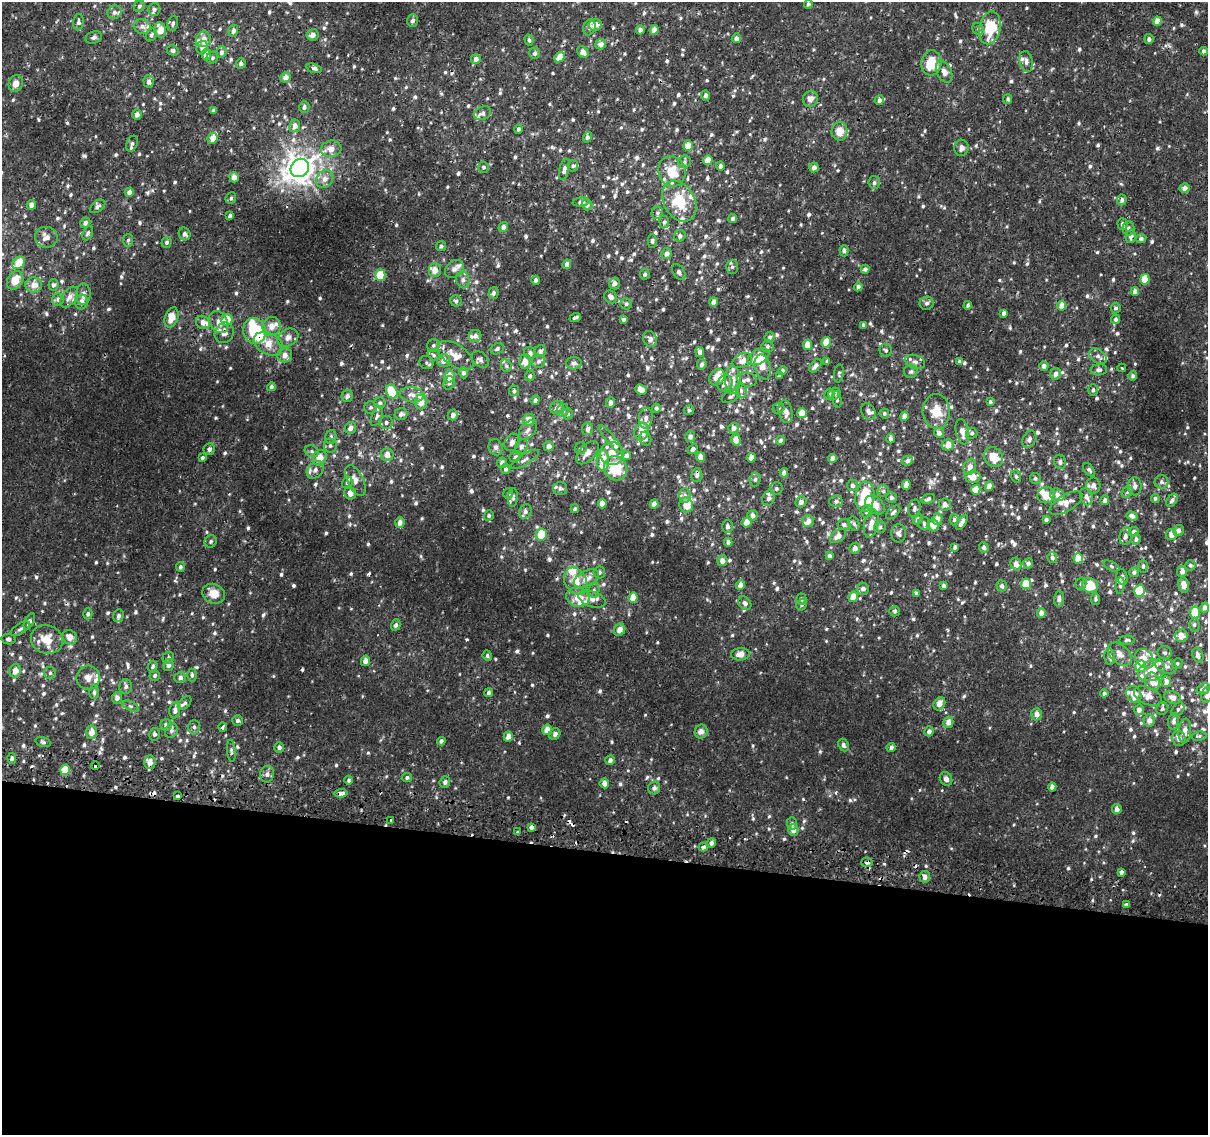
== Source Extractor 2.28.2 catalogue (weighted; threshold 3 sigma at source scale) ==
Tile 14 of 4 x 4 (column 2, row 4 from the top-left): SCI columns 1212-2417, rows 263-1395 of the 4843 x 5116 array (HDU 1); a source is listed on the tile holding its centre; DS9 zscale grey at full resolution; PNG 1210 x 1137 px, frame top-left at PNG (2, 2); each listed source drawn as its Kron ellipse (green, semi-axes under 4 px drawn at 4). Shown black and unused: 25% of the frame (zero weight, under 2 of 3 exposures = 2% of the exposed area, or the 3 px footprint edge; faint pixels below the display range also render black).
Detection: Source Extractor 2.28.2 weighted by HDU 2 'WHT'; one run over the whole footprint, this tile lists its part. Background 0.00877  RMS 0.0032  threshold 0.0143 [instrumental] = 3 sigma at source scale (4.5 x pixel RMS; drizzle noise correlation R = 1.50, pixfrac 1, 0.0396/0.0396 arcsec/px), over >= 5 px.
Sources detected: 1045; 1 inside a brighter object's white glare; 14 cosmic-ray / hot-pixel residue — neither listed nor drawn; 77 inside a brighter listed object's ellipse — not listed separately; of the other 953, all 500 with FLUX_AUTO >= 0.622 (the completeness limit of this list) listed and drawn (453 fainter detections not listed), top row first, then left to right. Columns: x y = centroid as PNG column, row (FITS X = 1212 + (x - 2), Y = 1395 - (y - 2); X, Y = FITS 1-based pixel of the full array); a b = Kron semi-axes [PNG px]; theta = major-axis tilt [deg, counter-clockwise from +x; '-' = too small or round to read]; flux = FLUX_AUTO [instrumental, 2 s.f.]
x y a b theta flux
808 4 5 4 - 0.84
139 6 6 5 - 0.72
154 9 6 5 - 0.72
114 12 7 6 - 1
413 20 6 5 - 1.1
1157 21 4 4 - 2.8
78 22 8 5 86 0.85
173 23 8 5 77 0.79
595 25 6 6 - 2.4
142 26 8 7 - 1.4
589 27 8 6 72 1.2
990 28 16 10 78 12
978 29 6 5 - 0.77
160 30 8 6 -78 3.7
640 30 4 4 - 1.1
654 30 5 4 - 2.9
233 31 6 5 - 1.3
151 35 7 5 59 0.65
313 35 6 5 - 1.5
94 37 8 6 18 0.89
736 38 5 4 - 1.5
203 39 8 7 - 2.3
1149 39 5 4 - 0.94
529 40 5 4 - 0.71
601 44 5 5 - 1.6
202 47 6 6 - 1.5
173 50 6 5 - 0.83
1203 51 4 4 - 0.85
221 52 6 5 - 0.96
583 52 6 5 - 2.4
535 53 5 5 - 0.75
206 54 5 4 - 3.6
560 57 6 4 43 3.3
212 58 6 5 - 0.67
476 59 5 5 - 1.5
1026 62 11 6 -79 1.4
241 63 5 5 - 0.79
931 63 12 10 85 8.1
314 68 7 4 -18 1.3
944 72 11 7 -65 2
285 77 5 5 - 2.1
149 82 6 5 - 1.3
16 83 8 7 - 2.5
705 95 5 4 - 1.1
810 99 8 7 - 1.8
1008 99 5 4 - 0.66
879 100 5 4 - 1
304 107 6 5 - 0.92
213 110 4 3 - 0.73
482 113 9 6 25 1.1
137 114 5 4 - 1.6
295 126 6 5 - 1.9
518 129 4 4 - 0.67
840 131 9 8 - 3.7
587 137 5 4 - 0.67
213 138 5 5 - 2.8
132 144 8 5 70 0.8
688 146 5 5 - 4.1
961 148 8 7 - 1.4
331 149 10 8 13 2.3
708 160 5 4 - 3.6
684 162 6 6 - 0.82
573 166 6 5 - 0.63
720 166 4 4 - 1.1
484 167 5 5 - 0.71
814 167 5 4 - 1.3
300 168 10 8 43 350
564 169 11 5 77 1.6
672 171 15 13 -73 7.4
234 177 5 4 - 2.2
325 179 9 8 - 1.9
874 183 6 5 - 0.8
1185 188 5 5 - 1.6
129 192 4 4 - 1.5
231 198 6 5 - 0.73
1122 200 5 5 - 1.1
679 201 22 15 -62 11
581 202 8 4 6 0.95
31 205 5 4 - 1.6
587 205 5 5 - 1
98 206 9 5 36 0.9
657 213 6 5 - 0.74
230 216 4 4 - 0.69
733 219 4 4 - 0.76
664 222 6 5 - 0.68
85 223 5 5 - 0.98
1122 224 6 5 - 0.9
503 227 5 4 - 1.2
1129 228 7 6 - 1
88 233 7 5 62 0.63
185 234 6 5 - 1.2
680 236 6 5 - 1
1131 236 7 5 77 1.2
46 237 11 10 - 2.1
1141 239 5 4 - 1
128 240 6 5 - 0.63
652 241 7 4 89 0.71
167 242 5 5 - 0.77
441 246 5 5 - 0.89
844 251 5 4 - 0.7
667 254 5 5 - 1.4
19 263 7 5 45 6.1
567 264 5 4 - 1.5
732 267 7 6 - 0.81
454 269 10 8 41 1.4
865 269 4 4 - 0.86
435 270 7 6 - 2.7
679 272 9 5 -55 1
645 274 5 5 - 0.73
380 275 6 5 - 10
1145 279 5 4 - 7.8
15 280 10 7 55 4.8
463 280 8 6 -77 1.1
536 280 4 4 - 0.94
614 283 6 5 - 1.4
34 285 8 7 - 2.5
53 285 6 5 - 0.9
858 287 4 4 - 0.9
1135 292 4 4 - 2.1
494 293 6 5 - 0.83
83 294 10 7 87 1.6
69 297 12 7 54 1.7
611 297 7 6 - 1.4
58 299 6 5 - 1
456 301 6 5 - 0.71
82 302 7 6 - 2
713 302 5 4 - 1.7
927 303 7 6 - 0.86
626 304 5 5 - 0.72
968 305 4 3 - 0.65
1062 306 5 4 - 2.7
1116 308 5 5 - 0.7
1004 313 4 3 - 1.1
172 317 10 6 69 4.4
575 317 6 3 22 0.64
624 319 4 3 - 0.79
1116 319 5 4 - 0.85
227 320 6 5 - 6.4
203 322 7 6 - 2
218 322 12 9 -58 2.3
863 325 4 3 - 1.1
272 326 9 9 - 2.6
255 331 13 11 -76 17
224 333 10 9 - 2.1
475 336 6 6 - 1.1
288 337 11 8 28 2.3
770 337 5 5 - 0.73
650 339 8 6 -64 1.3
826 342 5 4 - 4.6
268 344 15 10 -27 4.5
433 345 6 6 - 0.72
807 345 5 4 - 3.6
767 346 6 6 - 0.66
497 349 7 5 32 0.73
886 350 6 6 - 0.69
540 351 6 5 - 1
700 352 5 4 - 1.4
530 353 6 6 - 0.98
285 355 7 7 - 2
434 355 6 5 - 0.72
456 356 20 11 -35 4.6
1098 356 9 6 -36 1.4
758 357 12 7 30 5
480 359 9 7 -44 1
444 361 7 6 - 2.2
538 361 7 6 - 0.95
742 361 10 7 23 2.4
959 361 4 3 - 0.73
525 362 7 6 - 2.6
827 362 4 3 - 0.72
915 362 10 6 -19 1.2
426 363 7 6 - 0.69
574 363 8 6 -3 0.93
702 364 5 4 - 1
506 366 6 5 - 0.69
816 366 8 4 51 1.1
1044 366 4 4 - 1.3
763 367 13 7 -74 3.2
1122 368 4 3 - 0.68
782 370 4 4 - 0.68
1099 370 8 5 2 0.97
911 372 6 6 - 0.71
463 373 5 4 - 1.1
839 373 9 5 84 0.68
1056 374 5 5 - 1.7
449 376 6 5 - 3.5
530 376 5 4 - 0.76
779 376 4 3 - 0.74
1133 376 4 4 - 0.95
717 377 9 7 51 4.7
733 380 14 8 -89 2.9
747 380 10 7 -11 1.3
449 383 7 5 77 0.76
725 383 8 7 - 2
271 387 4 4 - 0.64
641 390 6 5 - 1.9
1093 390 5 5 - 0.64
514 391 5 5 - 0.66
741 391 7 5 -88 0.88
392 392 7 5 -65 9.1
829 394 5 5 - 0.72
834 394 6 5 - 0.66
412 395 12 7 -8 2
347 396 6 5 - 1.1
730 397 9 5 28 0.81
837 399 8 4 -80 0.63
535 400 5 4 - 0.9
421 402 7 6 - 2.9
610 402 5 4 - 1.4
990 402 4 4 - 0.65
380 403 5 5 - 0.71
370 407 6 6 - 0.7
557 407 7 6 - 1.3
656 408 4 4 - 0.68
778 408 6 5 - 0.74
689 410 5 4 - 0.63
563 411 6 6 - 1
868 411 9 6 -58 1.4
936 411 17 13 -86 5.7
786 412 11 6 -79 2.3
802 413 5 5 - 3.7
884 413 5 5 - 0.64
401 414 6 6 - 1.2
567 414 5 5 - 0.79
453 415 5 5 - 1.5
377 416 10 5 69 0.88
904 416 4 4 - 2
646 418 10 7 82 1.6
529 420 6 5 - 2.8
386 422 7 6 - 0.97
350 428 6 5 - 1.6
733 428 5 5 - 1.6
587 429 6 5 - 1.4
528 430 11 7 48 1.5
642 432 9 7 68 3.6
962 432 13 6 -78 2.9
939 433 5 5 - 1.3
972 433 5 5 - 0.84
690 436 5 5 - 1.3
331 437 7 5 75 1
611 439 17 4 -51 1
645 439 7 6 - 1.1
890 439 5 4 - 1.1
1029 439 9 6 64 1.3
736 440 5 4 - 3.1
781 440 4 4 - 1
512 442 9 7 64 1.2
948 445 6 5 - 3.3
330 446 7 6 - 0.88
549 446 5 5 - 1.7
496 447 8 7 - 1
521 447 8 6 64 0.95
581 448 6 5 - 0.71
209 449 6 5 - 0.97
693 449 5 4 - 0.94
312 451 7 5 -22 0.75
587 453 14 8 47 2.2
612 453 12 11 - 4.1
387 455 6 6 - 2.4
627 456 4 4 - 1.3
515 457 6 5 - 0.81
700 457 5 4 - 2.5
994 457 10 9 - 5.8
203 458 4 3 - 1.4
320 458 8 6 62 3.7
751 458 4 4 - 2.7
833 458 4 4 - 1.6
525 459 16 5 31 1.4
603 460 10 6 -90 5.1
907 461 6 4 26 0.85
1060 462 7 6 - 0.94
502 463 5 5 - 1.2
970 467 8 6 71 2
616 468 12 11 - 12
506 469 5 4 - 0.84
315 470 10 7 49 1.7
1089 470 7 4 -54 0.67
784 473 4 4 - 1.6
697 475 7 5 84 1
1016 476 6 5 - 0.63
973 477 7 6 - 3.8
1035 478 6 5 - 0.67
755 479 7 5 85 0.68
355 480 17 8 -64 2.2
1161 482 7 6 - 0.98
347 483 6 5 - 0.69
853 485 6 5 - 0.99
906 485 5 4 - 2.9
989 486 5 4 - 1.9
1093 486 8 7 - 1.7
1135 486 9 7 -88 1.5
776 488 6 6 - 0.7
560 489 7 6 - 0.83
976 490 5 4 - 5.1
883 491 6 6 - 0.65
1127 492 6 5 - 0.65
350 493 6 6 - 2
508 494 5 5 - 0.71
685 495 7 5 90 0.94
1046 495 8 8 - 3.5
1057 495 7 6 - 1.6
513 497 9 5 85 0.68
865 497 15 9 84 15
1086 497 9 6 -67 1.8
769 498 8 6 71 1.3
891 498 5 5 - 0.84
1155 498 4 4 - 0.63
928 499 7 4 21 0.85
1105 500 5 4 - 1.2
1172 500 7 5 52 1.1
836 501 6 6 - 0.96
801 502 5 5 - 1.3
1066 503 18 8 31 2.4
602 504 4 4 - 2.5
654 504 4 4 - 1.7
686 505 7 6 - 3.7
875 505 11 7 -43 4.4
945 505 6 6 - 1.7
575 509 4 4 - 0.64
915 509 9 6 80 0.9
525 511 7 6 - 1.1
867 512 6 5 - 1.5
893 512 9 5 43 0.81
489 515 5 5 - 0.64
752 515 5 5 - 1.5
1132 516 6 4 -19 1.5
918 519 5 4 - 0.94
937 519 6 5 - 2.4
954 520 6 4 85 0.66
1046 520 4 3 - 0.86
808 521 6 5 - 1.5
747 522 5 5 - 2.9
962 522 8 4 57 1.8
400 523 5 4 - 1.7
924 523 6 6 - 0.95
854 524 7 5 -72 0.76
871 524 14 7 75 3.1
844 525 6 5 - 0.92
933 525 6 5 - 3
727 527 6 5 - 1.3
880 527 6 6 - 0.65
1178 530 6 5 - 1.3
1134 532 5 4 - 0.68
899 533 9 7 89 1.2
541 534 6 5 - 8
1171 535 5 5 - 2.3
838 536 9 5 37 2.4
1125 536 8 6 81 1.1
1136 539 5 4 - 0.79
211 541 6 6 - 0.72
728 542 4 4 - 1.2
955 547 4 3 - 0.83
855 548 5 5 - 1.6
984 548 5 5 - 1.1
829 556 4 4 - 1.2
1052 558 5 5 - 0.88
1078 558 5 5 - 5.9
722 561 5 5 - 1.7
1028 563 5 5 - 0.99
1016 564 6 5 - 2.1
1190 565 5 5 - 0.75
1111 566 8 4 -28 0.62
1143 566 6 4 89 0.63
180 567 5 4 - 0.64
1182 571 5 5 - 1.7
599 572 6 6 - 0.75
1134 572 5 5 - 0.95
1122 577 8 5 -76 1.1
586 578 14 7 27 3.4
576 581 14 10 -60 5
1026 584 5 5 - 5.5
1081 584 6 5 - 0.7
741 585 5 4 - 1.9
1183 585 8 5 -79 2.6
944 586 4 3 - 1
1002 586 5 5 - 0.86
1090 586 8 7 - 7.8
1120 586 8 4 82 0.7
863 589 6 6 - 1.2
594 590 7 5 77 0.83
1140 591 6 5 - 12
916 593 4 3 - 0.65
214 594 11 9 -24 4.3
578 597 12 9 -16 4.8
853 597 5 4 - 3.8
633 598 5 4 - 4.4
592 599 14 7 -19 2.6
801 599 5 5 - 0.66
1059 599 7 5 87 1.2
1095 599 6 4 -83 0.63
745 603 7 5 -45 0.97
802 605 6 5 - 0.63
1205 608 5 4 - 1.3
894 611 5 5 - 0.64
1041 613 5 4 - 1.8
1195 613 6 5 - 5.7
88 614 5 4 - 0.73
118 616 6 5 - 0.84
29 621 9 4 64 0.93
396 625 5 4 - 0.93
1194 625 7 5 -89 0.69
20 629 11 5 31 0.91
620 630 6 5 - 2
1181 636 6 6 - 3
70 637 8 6 -47 2.4
8 639 7 5 -12 0.89
47 639 16 14 -22 6.6
1127 640 7 4 2 0.63
1165 653 7 6 - 0.82
740 654 9 6 4 2.8
1120 654 14 9 -43 2.2
1198 655 8 5 -68 1.3
487 656 5 4 - 0.62
1110 657 8 5 -84 0.95
168 658 6 5 - 0.65
1144 659 11 8 -51 2.7
365 661 5 4 - 1.9
1177 664 5 4 - 0.64
168 665 6 5 - 1.1
153 666 5 4 - 0.68
1141 666 6 5 - 11
1166 666 11 7 -20 1.7
15 671 7 5 78 2.8
1152 671 14 10 22 4.6
50 673 6 6 - 0.63
155 675 5 5 - 0.74
192 675 6 5 - 0.69
88 678 12 11 - 2.3
180 678 6 5 - 1.2
1152 681 9 7 -70 3
1166 682 5 5 - 1.9
126 686 7 6 - 0.89
1203 689 7 5 21 1
94 692 7 4 -88 0.73
489 693 4 4 - 0.81
1104 693 4 4 - 0.77
1134 694 8 7 - 3.5
1207 695 8 5 80 1
1148 696 14 8 -24 3
117 698 5 5 - 1.4
1173 698 9 6 -21 2.1
185 703 8 5 46 0.68
939 704 7 5 59 2.5
130 706 8 4 -26 0.7
1162 709 6 5 - 0.62
1178 709 8 5 52 0.82
175 710 8 5 84 1.2
1139 710 5 5 - 1.5
1037 714 6 5 - 1.9
237 720 5 5 - 0.78
1149 721 6 5 - 1.7
1174 721 8 5 84 1.2
948 722 5 5 - 2.1
166 725 6 5 - 1.2
194 727 7 5 -89 0.71
223 727 4 3 - 3
547 730 5 5 - 2.5
171 731 7 6 - 0.93
929 731 5 4 - 1.1
1185 731 12 6 84 2.3
91 732 7 5 83 2.5
701 732 7 6 - 1.8
154 734 6 5 - 0.8
555 734 6 5 - 0.93
508 736 5 4 - 2.2
1199 736 7 5 9 0.64
1179 738 8 6 -68 1.9
441 741 4 4 - 0.79
43 742 8 4 -15 0.7
843 745 6 5 - 0.89
279 747 5 4 - 0.97
891 747 4 4 - 1
231 751 11 4 -85 0.74
12 758 5 4 - 0.92
610 760 5 4 - 1
150 762 7 5 -90 2.6
95 766 4 4 - 4.6
65 770 5 4 - 7.1
267 774 8 7 - 1.3
407 777 5 4 - 0.71
946 779 7 6 - 1.2
349 780 4 4 - 0.65
445 782 6 5 - 0.85
604 783 5 4 - 1.9
1052 787 4 4 - 1.6
654 788 6 6 - 1
341 793 7 4 7 2.2
177 796 4 3 - 1.2
1117 809 5 4 - 1.5
391 820 3 3 - 0.77
792 823 6 5 - 0.68
532 827 4 4 - 4.1
793 830 6 5 - 1.8
518 832 3 3 - 2.4
711 843 5 4 - 1
703 847 4 3 - 2.8
867 862 6 4 3 1.2
1121 872 4 4 - 1
925 877 6 5 - 1.5
1126 904 4 3 - 0.72
Overlapping masked pixels (flux is a lower limit): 11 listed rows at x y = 227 320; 218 322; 255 331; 224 333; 1090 586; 508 736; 150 762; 95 766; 341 793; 532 827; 867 862
Isophote crosses this tile's border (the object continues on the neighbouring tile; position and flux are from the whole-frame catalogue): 1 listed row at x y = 1207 695